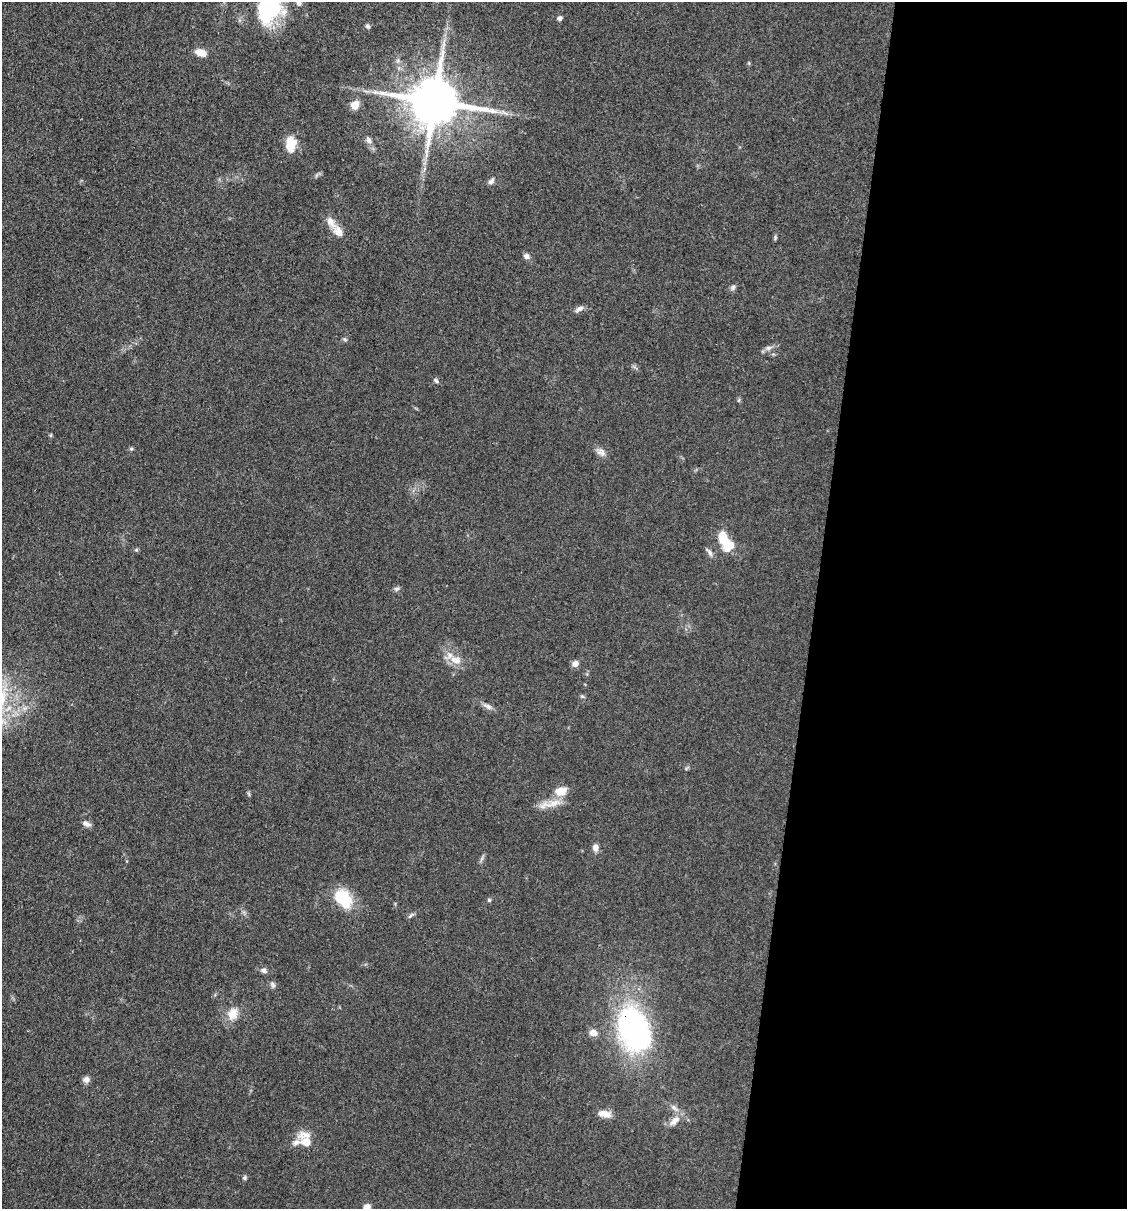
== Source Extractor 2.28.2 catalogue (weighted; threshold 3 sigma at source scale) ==
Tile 12 of 4 x 4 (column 4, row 3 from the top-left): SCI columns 3609-4733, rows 1208-2414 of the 4848 x 4827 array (HDU 1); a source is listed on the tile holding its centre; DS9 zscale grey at full resolution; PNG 1129 x 1211 px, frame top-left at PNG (2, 2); no overlay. Shown black and unused: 28% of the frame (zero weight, under 3 of 4 exposures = <1% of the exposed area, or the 3 px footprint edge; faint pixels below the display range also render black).
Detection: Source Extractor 2.28.2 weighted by HDU 2 'WHT'; one run over the whole footprint, this tile lists its part. Background 0.0764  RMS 0.0059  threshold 0.0266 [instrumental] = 3 sigma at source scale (4.5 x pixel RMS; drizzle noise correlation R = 1.50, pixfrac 1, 0.05/0.05 arcsec/px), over >= 5 px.
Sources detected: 51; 1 inside a brighter object's white glare — not listed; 1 inside a brighter listed object's ellipse — not listed separately; the other 49 listed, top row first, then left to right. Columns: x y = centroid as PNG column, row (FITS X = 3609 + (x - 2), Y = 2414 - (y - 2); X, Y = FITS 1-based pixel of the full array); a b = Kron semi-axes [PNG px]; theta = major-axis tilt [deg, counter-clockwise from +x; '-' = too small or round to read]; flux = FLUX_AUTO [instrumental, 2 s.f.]
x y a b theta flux
299 3 7 7 - 1.8
269 9 30 24 62 51
559 18 6 5 - 1.8
367 26 6 5 - 1.1
201 53 13 8 -21 5.4
435 102 14 12 -10 3500
355 105 10 9 - 5.7
505 113 11 3 -29 1.7
369 140 10 7 -52 2.5
291 143 17 10 -90 12
491 181 10 5 60 1.9
338 232 14 9 -59 5.8
775 237 7 3 -90 0.86
527 256 8 6 -34 2.1
733 287 8 6 73 1.4
579 309 12 6 30 2.4
345 339 6 4 -2 0.92
769 348 10 6 17 2.3
436 381 7 5 -49 1.1
50 435 5 4 - 0.72
131 449 6 4 -69 0.9
601 452 13 9 -14 3.2
727 544 15 13 -86 14
136 550 5 5 - 0.86
710 553 12 6 -68 2
396 589 8 5 7 1.3
456 660 17 11 -10 6.9
575 663 8 7 - 2.9
582 696 6 4 -19 0.85
487 706 14 6 -29 2.7
561 791 14 10 8 8.4
553 803 27 8 17 7.6
86 824 12 6 -23 2.2
595 847 8 6 87 3.5
343 898 25 18 -49 19
489 900 5 5 - 0.81
410 916 10 4 45 1.2
264 971 9 6 -21 2
273 984 9 6 -51 1.6
233 1014 18 14 72 8.1
634 1030 58 38 -68 120
593 1033 8 7 - 4.2
86 1080 8 8 - 2.6
674 1108 12 6 -45 2.7
605 1114 15 8 -9 6
674 1121 18 9 43 5.1
305 1141 12 10 -34 19
244 1178 5 5 - 1.1
367 1207 7 6 - 3.5
Overlapping masked pixels (flux is a lower limit): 1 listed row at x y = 634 1030
Isophote crosses this tile's border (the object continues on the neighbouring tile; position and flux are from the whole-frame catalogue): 3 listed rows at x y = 299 3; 269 9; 367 1207